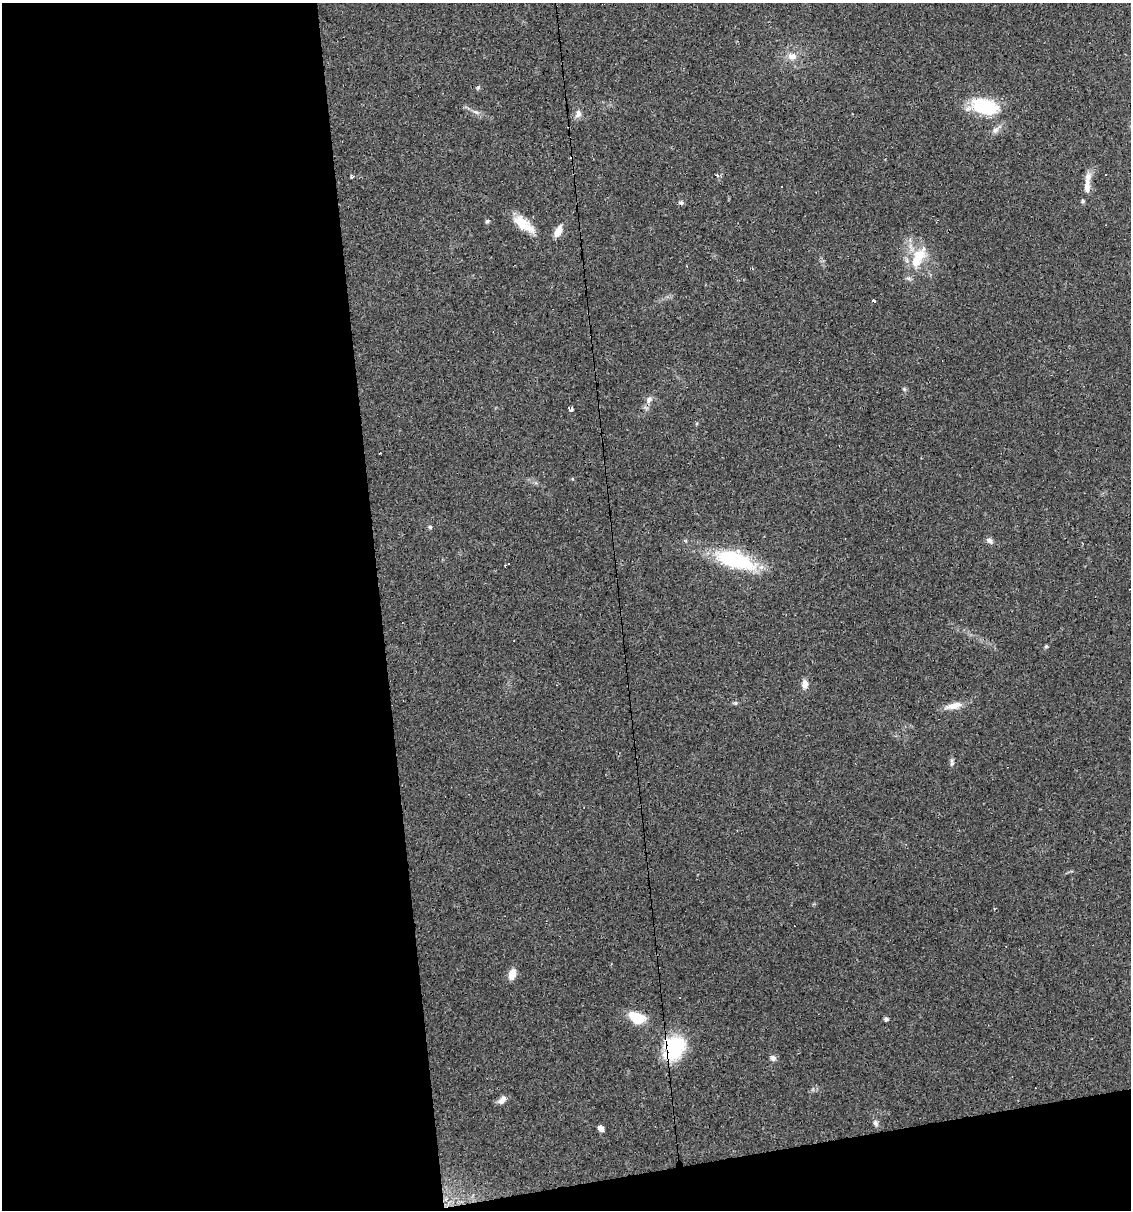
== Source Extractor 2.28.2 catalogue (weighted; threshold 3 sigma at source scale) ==
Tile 13 of 4 x 4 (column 1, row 4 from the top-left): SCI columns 67-1195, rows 1-1208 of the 4603 x 4832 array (HDU 1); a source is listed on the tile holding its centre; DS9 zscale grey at full resolution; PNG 1133 x 1212 px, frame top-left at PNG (2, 3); no overlay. Shown black and unused: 37% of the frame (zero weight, under 2 of 3 exposures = <1% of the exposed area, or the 3 px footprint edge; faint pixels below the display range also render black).
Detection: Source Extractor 2.28.2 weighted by HDU 2 'WHT'; one run over the whole footprint, this tile lists its part. Background 0.0829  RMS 0.0064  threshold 0.0286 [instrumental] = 3 sigma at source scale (4.5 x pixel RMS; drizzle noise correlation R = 1.50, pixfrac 1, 0.0396/0.0396 arcsec/px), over >= 5 px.
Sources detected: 42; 6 cosmic-ray / hot-pixel residue — not listed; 3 inside a brighter listed object's ellipse — not listed separately; the other 33 listed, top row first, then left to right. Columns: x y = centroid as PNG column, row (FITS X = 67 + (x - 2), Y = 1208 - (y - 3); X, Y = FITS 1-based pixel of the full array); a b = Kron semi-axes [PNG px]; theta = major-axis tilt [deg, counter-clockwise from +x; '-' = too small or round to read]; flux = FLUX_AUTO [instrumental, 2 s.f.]
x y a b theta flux
792 56 12 9 10 5.4
478 88 6 5 - 0.93
985 107 34 17 -11 37
476 112 10 5 -26 2.1
578 114 12 7 61 3.2
995 130 12 7 41 3.1
351 177 3 3 - 1.6
1087 186 22 8 88 6.4
781 187 3 2 - 0.95
487 221 5 5 - 1
523 224 30 12 -38 14
558 232 10 7 64 7.7
920 255 27 17 49 18
874 300 3 3 - 2.3
904 389 6 4 -45 0.95
649 399 10 8 59 3.3
571 410 4 3 - 370
430 527 6 5 - 1.1
990 541 10 7 -41 2.2
735 560 43 17 -17 54
1046 646 5 5 - 0.81
805 684 10 7 -89 4.5
735 703 6 5 - 0.94
954 706 24 8 13 7.3
952 763 11 5 -86 1.7
512 974 10 7 76 7.4
637 1018 14 9 -24 23
886 1019 5 4 - 1.7
674 1047 29 22 65 39
773 1058 8 7 - 2
502 1100 12 7 45 3.4
875 1123 10 7 -65 2.1
601 1128 6 5 - 3.5
Overlapping masked pixels (flux is a lower limit): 2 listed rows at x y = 523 224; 674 1047